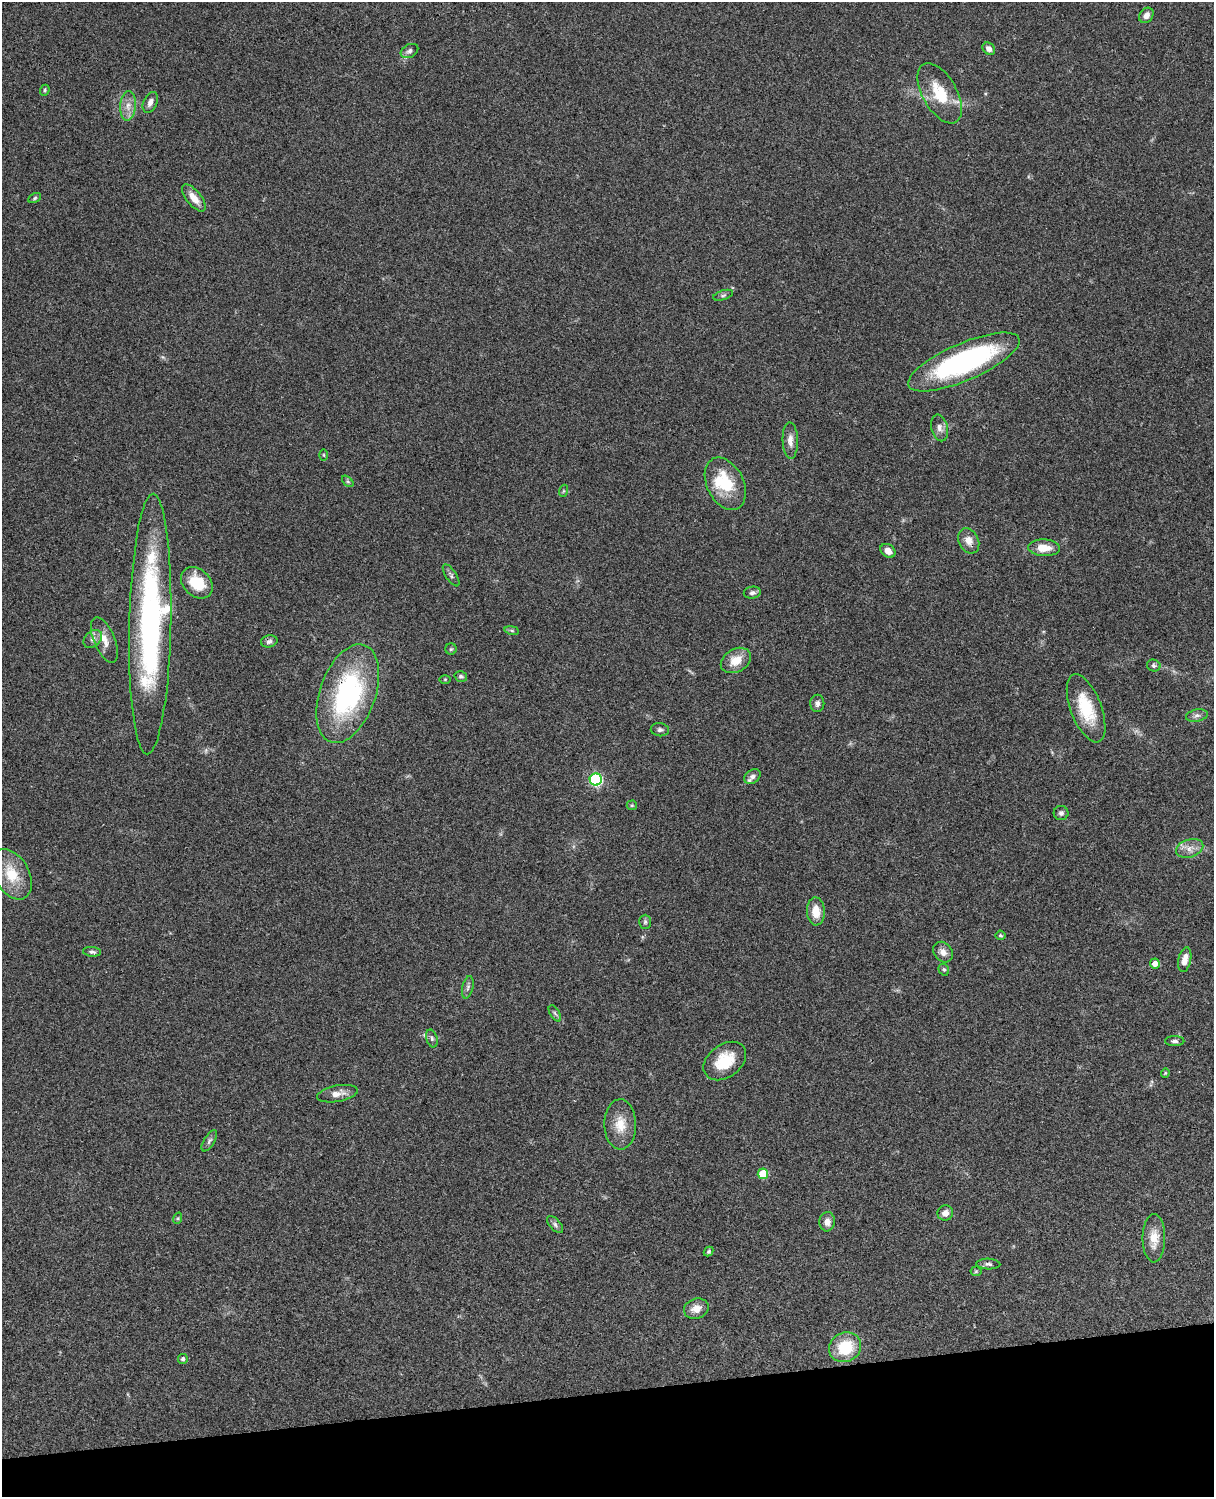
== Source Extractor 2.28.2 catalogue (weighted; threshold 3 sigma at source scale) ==
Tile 10 of 4 x 3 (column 2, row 3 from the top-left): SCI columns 1334-2545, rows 278-1772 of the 5088 x 4927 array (HDU 1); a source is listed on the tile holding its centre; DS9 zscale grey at full resolution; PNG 1216 x 1499 px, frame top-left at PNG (2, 2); each listed source drawn as its Kron ellipse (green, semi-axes under 4 px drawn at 4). Shown black and unused: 7% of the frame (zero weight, under 3 of 4 exposures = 6% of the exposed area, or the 3 px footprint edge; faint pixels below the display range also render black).
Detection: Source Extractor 2.28.2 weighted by HDU 2 'WHT'; one run over the whole footprint, this tile lists its part. Background 0.0958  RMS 0.0062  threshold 0.0279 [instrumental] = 3 sigma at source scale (4.5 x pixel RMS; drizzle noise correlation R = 1.50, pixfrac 1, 0.05/0.05 arcsec/px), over >= 5 px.
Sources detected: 77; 4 inside a brighter listed object's ellipse — not listed separately; the other 73 listed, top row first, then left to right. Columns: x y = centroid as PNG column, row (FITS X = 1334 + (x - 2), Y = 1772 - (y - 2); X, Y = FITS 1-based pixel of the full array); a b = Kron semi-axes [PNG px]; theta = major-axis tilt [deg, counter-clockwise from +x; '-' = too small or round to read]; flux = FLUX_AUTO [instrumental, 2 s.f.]
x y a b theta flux
1146 15 8 6 50 3
989 49 7 5 -43 2.7
409 51 9 6 27 2.1
45 90 5 4 - 0.98
940 93 33 17 -60 22
150 102 11 6 66 3.2
128 106 15 8 86 5.3
35 198 7 4 29 0.99
194 198 16 7 -51 7
723 295 10 4 17 1.5
964 362 60 18 23 120
940 428 13 8 -76 3.6
790 440 18 7 -88 4.6
324 455 6 4 -89 0.7
348 481 7 4 -44 0.99
725 484 28 18 -63 26
563 491 6 4 71 0.81
969 541 13 10 -62 5.6
1044 548 16 8 -3 9
888 551 8 6 -36 4.7
451 575 13 5 -56 1.7
197 583 18 13 -44 19
752 593 8 6 9 1.9
150 624 130 21 89 170
512 630 7 4 -9 1
93 639 10 7 42 2.8
104 640 24 10 -67 7.4
269 641 8 6 13 1.9
451 649 6 5 - 0.93
736 660 16 11 29 10
1154 666 7 6 - 1.4
461 676 6 5 - 1.3
445 679 6 4 0 0.71
348 694 51 28 71 98
817 703 8 7 - 2.4
1086 708 36 15 -69 25
1197 715 11 6 10 2.3
660 730 9 6 -8 1.8
752 777 9 6 34 2.6
596 779 6 6 - 84
632 805 5 5 - 0.8
1061 813 7 7 - 1.8
1190 848 14 9 17 5
12 874 27 17 -61 17
816 911 14 9 -87 9.1
645 922 7 6 - 1.2
1000 935 5 4 - 0.92
92 952 9 5 -6 1.5
943 952 11 9 -51 4
1185 960 12 6 78 5.4
1155 964 5 5 - 4.6
944 970 6 5 - 1
468 987 11 5 76 1.8
555 1013 9 4 -57 1.3
432 1038 9 5 -74 1.6
1175 1041 10 5 0 1.7
725 1061 23 16 37 20
1165 1073 4 4 - 0.65
337 1094 21 8 10 5.8
620 1124 25 16 -89 12
209 1141 12 5 58 1.8
763 1174 5 5 - 18
945 1213 8 7 - 3.8
178 1218 6 3 72 0.7
827 1222 10 7 86 3.8
555 1225 10 5 -48 1.8
1154 1238 24 11 89 10
709 1252 5 4 - 1
988 1264 12 5 -3 1.9
976 1271 5 5 - 0.79
696 1309 12 10 18 6
845 1347 16 14 28 23
183 1359 5 5 - 1.6
Overlapping masked pixels (flux is a lower limit): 3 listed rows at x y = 969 541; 269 641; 348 694